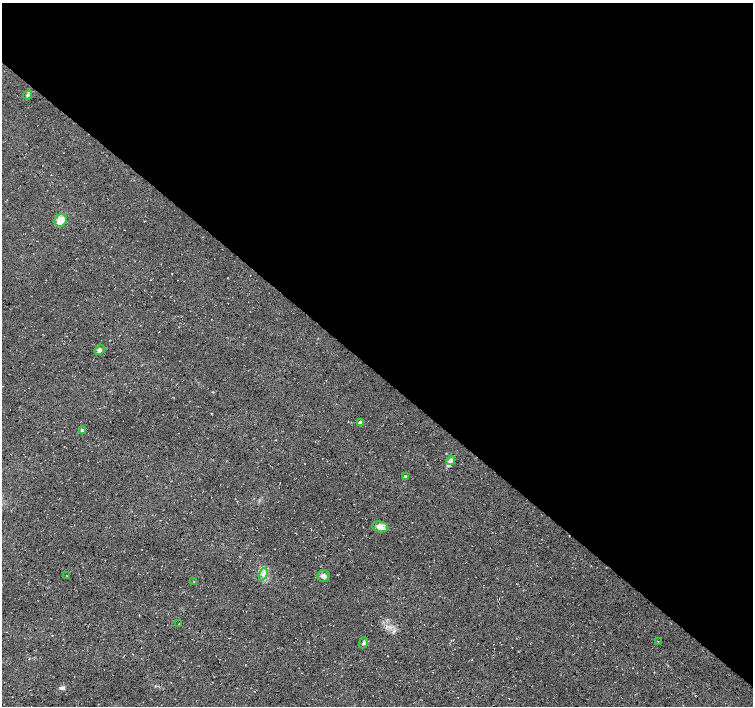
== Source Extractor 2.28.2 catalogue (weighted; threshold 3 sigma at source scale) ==
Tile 3 of 4 x 4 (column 3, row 1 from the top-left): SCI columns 3010-4511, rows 4388-5794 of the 6019 x 6027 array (HDU 1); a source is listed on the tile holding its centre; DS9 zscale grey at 2 x 2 block average (1 PNG px = mean of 2 x 2 image px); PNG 755 x 708 px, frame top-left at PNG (2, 3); each listed source drawn as its Kron ellipse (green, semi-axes under 4 px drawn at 4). Shown black and unused: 53% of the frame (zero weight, under 3 of 4 exposures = <1% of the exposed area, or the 3 px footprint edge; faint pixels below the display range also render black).
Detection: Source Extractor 2.28.2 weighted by HDU 2 'WHT'; one run over the whole footprint, this tile lists its part. Background 0.0167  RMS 0.0059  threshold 0.0266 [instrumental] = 3 sigma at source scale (4.5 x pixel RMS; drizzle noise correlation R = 1.50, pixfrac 1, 0.0396/0.0396 arcsec/px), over >= 5 px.
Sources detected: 15; all 15 listed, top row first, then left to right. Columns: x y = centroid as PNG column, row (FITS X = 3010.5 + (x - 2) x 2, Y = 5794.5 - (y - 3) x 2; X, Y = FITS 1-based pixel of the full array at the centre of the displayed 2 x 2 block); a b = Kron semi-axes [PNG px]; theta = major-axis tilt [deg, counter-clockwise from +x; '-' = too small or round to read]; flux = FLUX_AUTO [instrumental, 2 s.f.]
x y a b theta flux
28 95 5 3 - 2
61 220 6 5 - 20
100 350 5 4 - 3.3
360 422 3 3 - 4.2
82 430 3 3 - 3.1
451 460 5 3 - 2.7
405 476 3 3 - 1.1
380 527 8 5 -7 10
263 574 6 4 70 4.7
67 576 2 2 - 0.45
323 576 6 6 - 5.4
193 581 2 2 - 0.55
179 624 2 2 - 0.65
658 641 2 2 - 0.54
363 643 5 3 - 2.3
Diffuse or blended objects may show on this block-average render without a row.